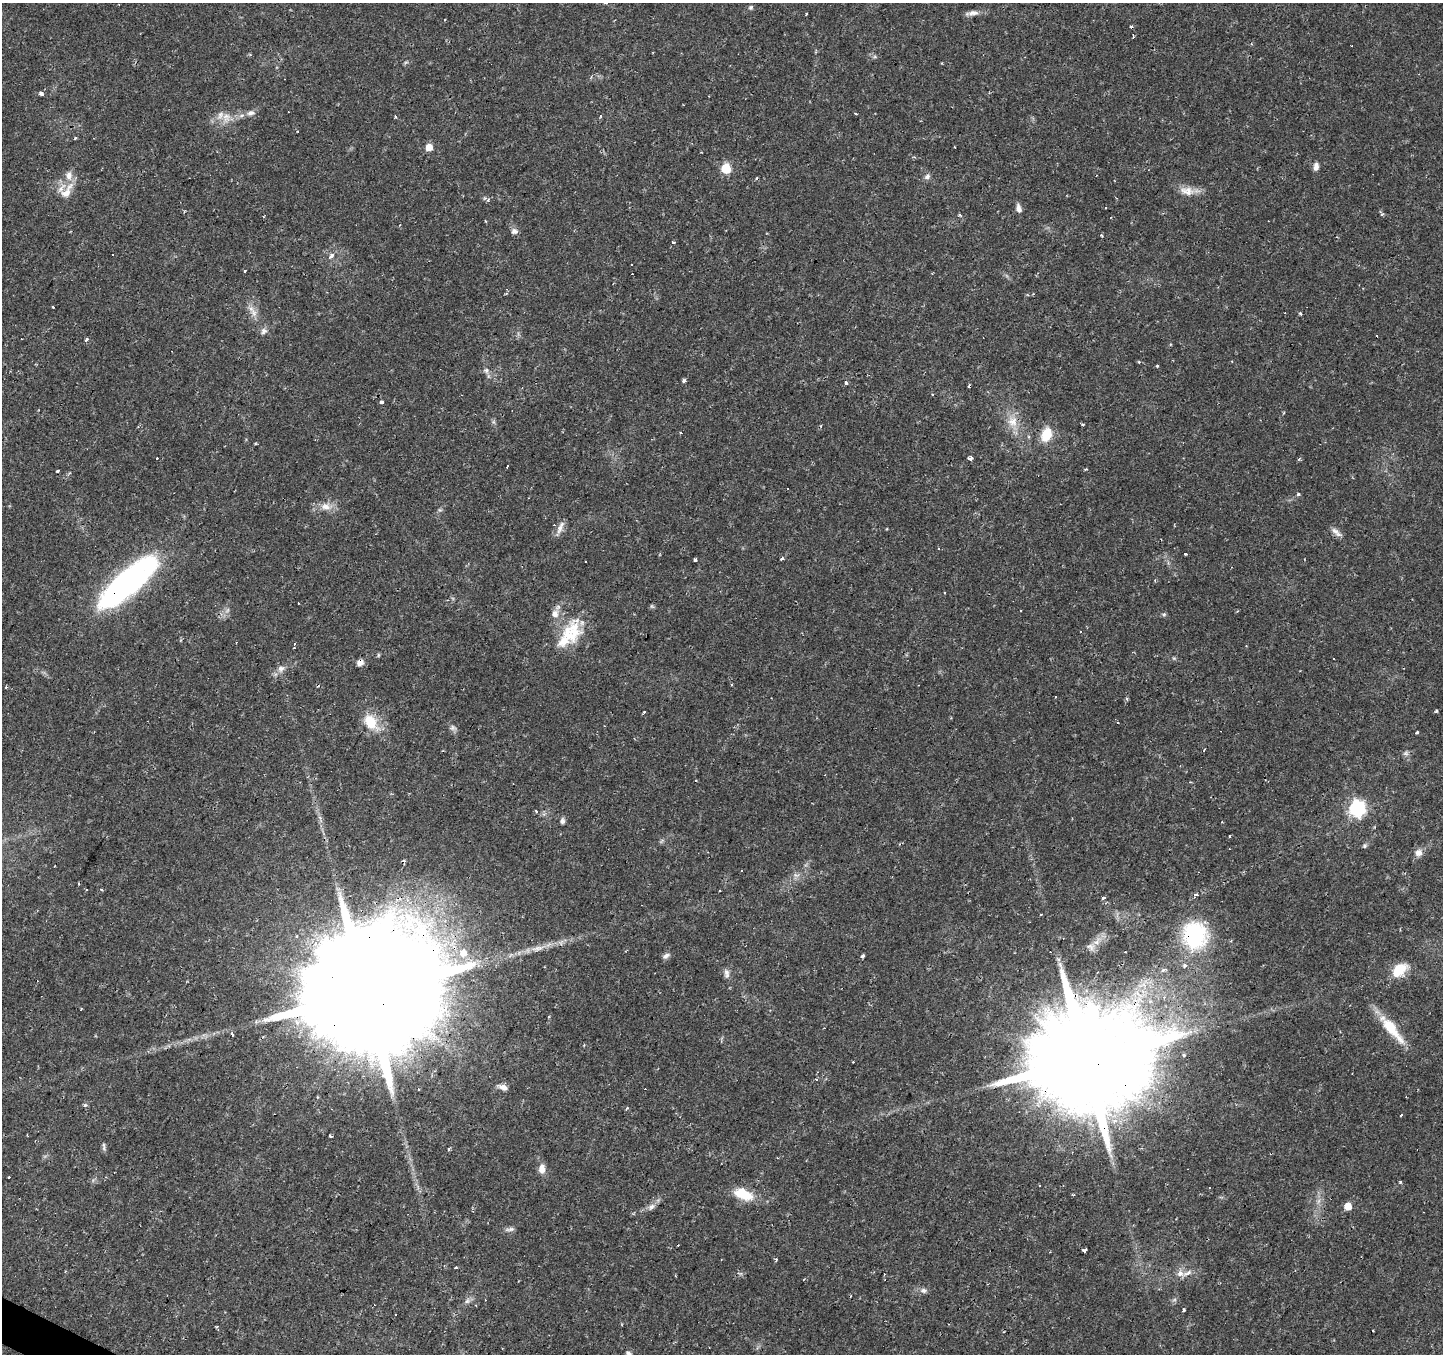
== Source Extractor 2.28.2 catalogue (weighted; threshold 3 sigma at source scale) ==
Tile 7 of 4 x 4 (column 3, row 2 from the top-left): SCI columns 2882-4322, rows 2897-4248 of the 5765 x 5860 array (HDU 1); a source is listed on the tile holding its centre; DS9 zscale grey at full resolution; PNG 1445 x 1356 px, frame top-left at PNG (2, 3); no overlay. Shown black and unused: <1% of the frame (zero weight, under 2 of 3 exposures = <1% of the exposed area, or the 3 px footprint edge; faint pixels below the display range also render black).
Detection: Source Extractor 2.28.2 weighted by HDU 2 'WHT'; one run over the whole footprint, this tile lists its part. Background 0.0271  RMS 0.003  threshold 0.0136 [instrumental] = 3 sigma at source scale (4.5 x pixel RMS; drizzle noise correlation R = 1.50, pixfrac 1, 0.0396/0.0396 arcsec/px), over >= 5 px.
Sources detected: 165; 36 cosmic-ray / hot-pixel residue — not listed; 6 inside a brighter listed object's ellipse — not listed separately; the other 123 listed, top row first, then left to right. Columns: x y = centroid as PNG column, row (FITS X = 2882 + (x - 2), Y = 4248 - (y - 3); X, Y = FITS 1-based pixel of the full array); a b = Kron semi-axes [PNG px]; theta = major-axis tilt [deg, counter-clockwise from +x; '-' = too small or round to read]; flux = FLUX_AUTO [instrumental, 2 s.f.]
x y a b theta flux
751 7 6 6 - 0.58
973 13 15 7 9 1.7
806 14 3 3 - 0.38
445 20 3 2 - 0.28
875 57 6 4 -18 0.49
406 62 6 4 18 0.45
41 93 4 4 - 1
251 113 11 7 13 1.6
856 114 3 2 - 0.53
395 116 3 3 - 1.5
600 116 3 3 - 1.2
226 117 15 11 84 3.1
75 138 5 3 - 0.29
429 147 5 5 - 4.2
1316 167 10 6 80 1.5
726 168 6 5 - 18
927 176 8 6 35 1.1
1187 191 22 12 -9 3.7
67 192 26 11 56 4.7
488 200 5 4 - 0.45
1018 208 11 6 -73 1.4
514 231 9 7 -8 1.2
1101 235 4 3 - 0.28
673 242 3 3 - 3
113 255 3 2 - 0.29
331 255 6 4 54 1.6
631 265 3 3 - 0.53
245 271 3 3 - 1
53 307 3 2 - 0.74
254 312 10 8 -80 2
1300 314 4 3 - 0.39
264 331 10 8 46 1.2
87 339 5 3 - 0.64
1157 366 3 3 - 0.44
486 371 7 6 - 0.91
684 381 4 3 - 1.8
846 382 3 3 - 1.5
933 395 3 2 - 0.7
381 402 4 3 - 0.75
1012 422 17 14 -87 4.7
681 432 3 3 - 0.55
1046 434 15 10 70 6.9
157 458 3 2 - 0.55
970 458 4 3 - 5.5
507 466 4 3 - 1.1
1086 469 4 3 - 0.26
57 471 3 3 - 1.1
788 489 3 3 - 1.1
1298 494 5 4 - 0.59
326 506 15 10 12 3
560 527 19 7 66 2.1
1336 532 17 6 -41 1.6
1185 554 3 3 - 1
782 558 5 3 - 0.41
695 560 4 3 - 0.99
586 562 3 3 - 4
129 581 67 20 41 95
652 606 7 4 -44 0.42
227 610 7 5 58 0.86
1021 610 3 2 - 0.44
1164 614 6 5 - 0.53
569 635 33 24 -33 11
294 644 4 4 - 0.49
378 655 6 4 90 0.37
1333 658 3 3 - 0.44
360 663 8 7 - 1.5
281 669 10 9 - 1.7
6 686 3 3 - 0.48
1056 696 3 3 - 1.8
1436 711 4 3 - 0.36
645 712 3 3 - 1.1
370 722 21 14 -55 8
453 728 9 7 -15 1
1417 732 3 3 - 0.42
1204 750 4 2 - 0.34
1406 753 6 6 - 0.74
1357 808 7 7 - 81
536 812 3 2 - 0.65
562 821 7 5 -84 0.91
1222 822 3 2 - 0.22
1230 836 3 3 - 0.53
1364 846 6 6 - 0.59
1418 853 9 9 - 1.9
796 875 9 6 -9 1.1
78 883 3 3 - 0.61
86 889 3 3 - 2.1
101 889 4 3 - 0.52
1195 895 8 4 49 0.78
1103 897 4 3 - 1.9
1195 935 25 22 -82 34
296 936 4 3 - 0.38
1090 947 11 8 -46 1.5
538 948 22 6 14 3
463 953 9 9 - 3.2
666 956 9 6 36 1.1
863 956 6 4 27 0.5
1185 965 7 6 - 0.81
1163 970 7 5 29 0.79
1399 970 20 13 37 6.8
726 973 13 7 -82 1.3
365 995 57 29 57 20000
1392 1029 45 11 -51 9.6
232 1034 4 3 - 1.2
1085 1061 38 24 54 13000
503 1087 14 6 -21 1.8
85 1105 5 5 - 0.65
1401 1115 3 3 - 1.2
330 1136 3 2 - 0.63
104 1146 12 3 -90 0.64
542 1169 10 7 -86 2.5
1400 1182 3 3 - 0.68
1040 1186 3 3 - 0.73
743 1194 23 11 -19 7.9
1348 1206 5 5 - 5.7
652 1207 9 6 62 1.1
510 1229 14 5 9 0.98
1084 1251 4 4 - 4.5
456 1268 3 3 - 1.1
1187 1273 17 6 22 1.9
923 1290 10 7 -4 1.2
467 1301 7 6 - 0.9
1183 1310 4 3 - 1
396 1314 3 3 - 17
Overlapping masked pixels (flux is a lower limit): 6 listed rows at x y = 129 581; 360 663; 1195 935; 538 948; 365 995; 1085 1061